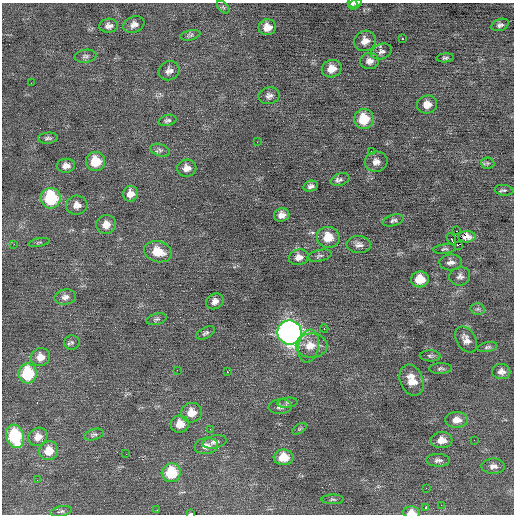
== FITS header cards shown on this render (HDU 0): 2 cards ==
NAXIS1  =                  512 / Axis length
NAXIS2  =                  512 / Axis length

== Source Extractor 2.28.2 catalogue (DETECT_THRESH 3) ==
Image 512 x 512 px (HDU 0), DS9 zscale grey, 1 PNG px = 1 image px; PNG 516 x 516 px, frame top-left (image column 1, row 512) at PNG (2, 3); each listed source drawn as its Kron ellipse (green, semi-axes under 4 px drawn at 4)
Background 0.235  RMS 0.74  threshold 2.21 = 3 sigma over >= 5 px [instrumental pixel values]
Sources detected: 103; all 103 listed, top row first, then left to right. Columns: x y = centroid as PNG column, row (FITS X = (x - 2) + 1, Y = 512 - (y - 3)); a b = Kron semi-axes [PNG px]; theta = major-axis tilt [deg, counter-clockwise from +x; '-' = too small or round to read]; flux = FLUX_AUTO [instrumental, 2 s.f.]
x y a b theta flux
356 3 7 3 12 77
352 4 6 5 - 88
223 7 7 4 -45 80
134 25 11 8 20 280
500 25 9 6 19 150
109 26 9 7 4 230
267 27 9 8 - 520
190 35 10 5 13 120
402 39 3 3 - 250
365 41 11 10 - 430
381 51 11 7 20 190
86 56 11 6 8 160
445 58 9 4 4 120
369 61 9 8 - 270
332 69 10 8 20 590
169 71 10 9 - 270
31 83 2 2 - 140
269 96 10 8 9 230
427 105 10 9 - 480
364 119 10 9 - 1400
168 120 9 5 15 120
48 138 10 5 4 130
257 142 3 2 - 50
160 150 10 6 -17 140
371 151 2 2 - 47
95 162 9 9 - 1200
376 162 11 10 - 340
488 163 6 5 - 100
66 166 9 7 7 300
187 168 9 8 - 360
340 180 9 6 20 150
311 186 7 5 14 170
504 190 9 5 -7 110
130 194 8 7 - 380
51 198 10 10 - 3100
77 205 10 9 - 380
282 215 8 6 21 310
393 220 11 5 15 140
106 224 10 9 - 440
457 231 2 2 - 190
328 237 11 10 - 880
467 237 8 5 2 120
451 239 6 2 -60 710
39 242 11 3 11 77
14 244 2 2 - 160
359 245 12 8 -3 260
458 245 2 2 - 12000
444 249 11 4 7 110
158 252 14 10 -15 970
319 256 12 5 12 150
299 257 10 8 10 330
451 262 11 8 2 240
460 276 10 9 - 220
420 279 9 8 - 950
65 297 11 7 9 250
215 301 9 7 33 260
478 309 7 6 - 100
156 319 10 5 14 130
324 328 4 4 - 52
290 332 12 12 - 25000
205 333 10 5 27 120
466 340 14 9 -58 360
72 342 7 7 - 120
308 346 17 10 80 630
312 346 16 12 0 670
487 347 10 5 10 110
430 356 10 5 -2 120
40 357 10 9 - 460
441 368 11 5 1 120
177 370 2 2 - 89
227 372 2 2 - 230
501 372 9 7 -6 230
28 373 10 9 - 2600
412 380 16 11 -68 810
288 403 10 5 5 140
280 407 11 7 5 210
191 413 10 10 - 660
457 420 11 8 2 460
180 424 9 8 - 590
210 429 2 2 - 40
299 429 8 4 31 76
94 435 10 5 16 120
15 436 12 9 -74 3100
38 437 10 9 - 420
442 440 11 8 4 500
474 440 2 2 - 130
214 442 12 6 12 200
206 446 11 8 9 310
49 451 10 9 - 720
126 454 2 2 - 83
283 457 10 8 2 940
438 460 12 6 -1 180
493 466 11 7 -2 240
171 473 10 9 - 1700
37 480 2 2 - 21
426 488 2 2 - 30
333 499 11 5 0 110
441 505 2 2 - 35
426 507 3 2 - 490
157 510 3 2 - 40
61 511 11 5 11 110
411 512 9 6 -4 390
191 514 3 2 - 1500
At the frame edge (FLAGS 8, measured only in part): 4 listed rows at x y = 356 3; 352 4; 411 512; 191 514